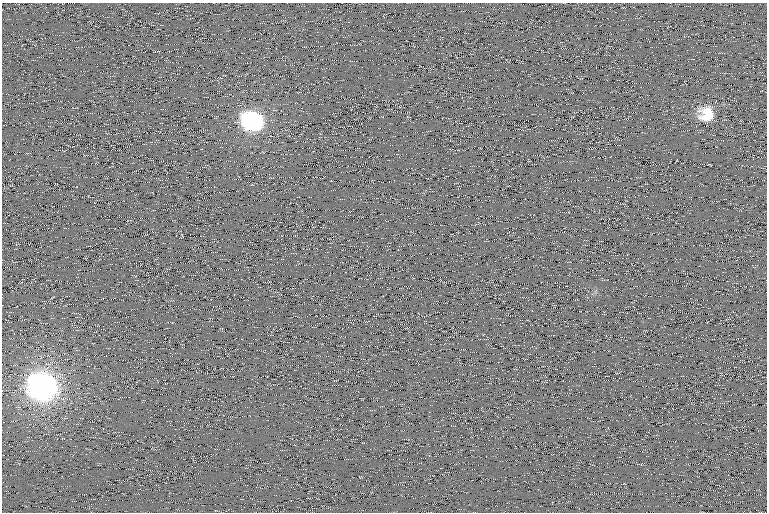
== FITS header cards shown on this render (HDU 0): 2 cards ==
NAXIS1  =                  765 /
NAXIS2  =                  510 /

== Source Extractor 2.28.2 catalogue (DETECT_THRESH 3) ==
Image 765 x 510 px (HDU 0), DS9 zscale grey, 1 PNG px = 1 image px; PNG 769 x 514 px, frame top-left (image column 1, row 510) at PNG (2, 3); no overlay
Background 107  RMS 10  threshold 31.1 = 3 sigma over >= 5 px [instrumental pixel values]
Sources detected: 4; all 4 listed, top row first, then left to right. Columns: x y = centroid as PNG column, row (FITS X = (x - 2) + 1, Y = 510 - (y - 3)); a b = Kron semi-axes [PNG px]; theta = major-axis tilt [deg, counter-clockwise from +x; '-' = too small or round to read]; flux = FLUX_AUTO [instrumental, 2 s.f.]
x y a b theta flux
707 114 17 16 - 16000
253 121 19 16 -15 80000
122 241 2 2 - 420
43 386 19 18 - 300000